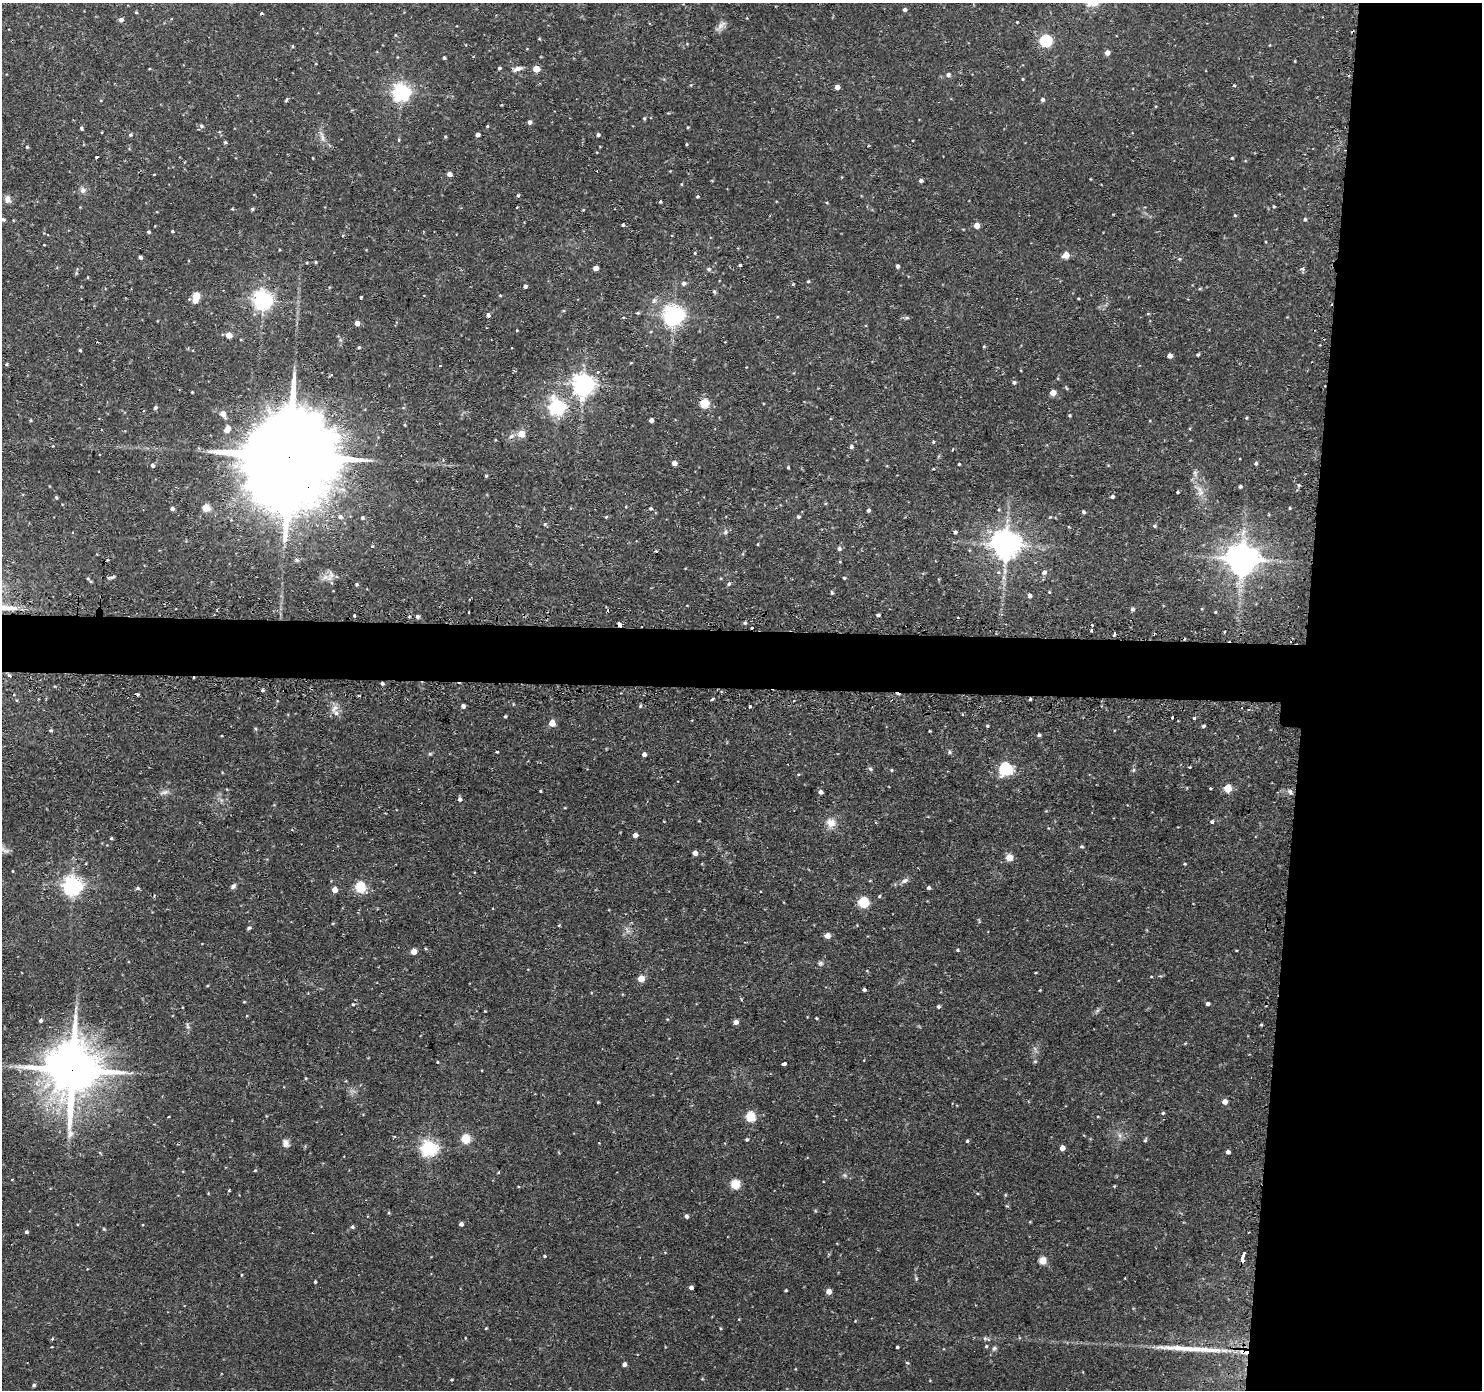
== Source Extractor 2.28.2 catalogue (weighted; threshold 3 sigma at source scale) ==
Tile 6 of 3 x 3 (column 3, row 2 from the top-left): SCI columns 2982-4461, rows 1516-2903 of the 4481 x 4515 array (HDU 1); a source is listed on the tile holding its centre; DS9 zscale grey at full resolution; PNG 1484 x 1392 px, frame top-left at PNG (2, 3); no overlay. Shown black and unused: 16% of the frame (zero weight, under 2 of 3 exposures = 3% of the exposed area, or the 3 px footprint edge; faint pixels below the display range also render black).
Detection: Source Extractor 2.28.2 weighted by HDU 2 'WHT'; one run over the whole footprint, this tile lists its part. Background 0.0897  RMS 0.0071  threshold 0.032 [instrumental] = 3 sigma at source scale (4.5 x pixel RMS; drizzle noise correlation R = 1.50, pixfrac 1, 0.05/0.05 arcsec/px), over >= 5 px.
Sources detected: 291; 13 cosmic-ray / hot-pixel residue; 1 long thin detection or spike segment (spike, bleed or trail) — not listed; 2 inside a brighter listed object's ellipse — not listed separately; the other 275 listed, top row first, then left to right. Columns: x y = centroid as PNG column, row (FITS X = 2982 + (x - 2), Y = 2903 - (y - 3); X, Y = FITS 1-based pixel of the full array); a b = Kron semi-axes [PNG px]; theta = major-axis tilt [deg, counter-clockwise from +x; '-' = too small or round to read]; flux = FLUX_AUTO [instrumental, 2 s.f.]
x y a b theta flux
905 10 4 4 - 1.7
136 12 4 4 - 0.72
121 20 5 4 - 2.5
1017 22 2 2 - 0.46
721 25 15 6 44 3.4
1045 41 6 5 - 93
292 46 5 3 - 0.63
1107 53 5 4 - 3.6
444 58 3 3 - 1.1
499 68 4 3 - 1.1
517 69 13 5 16 3.3
536 69 5 4 - 12
948 74 6 5 - 1.9
1023 79 4 3 - 0.65
1234 85 4 3 - 0.72
837 87 4 4 - 4.5
401 92 6 6 - 290
286 100 7 3 55 0.91
1043 100 5 5 - 1.5
644 119 4 4 - 0.85
529 122 4 4 - 2.2
201 126 5 4 - 1.3
487 126 3 3 - 0.65
81 128 4 3 - 1
130 135 5 5 - 1.1
478 135 4 4 - 3.5
598 135 4 4 - 1.4
322 137 13 5 -74 3.4
445 137 4 4 - 0.72
399 140 5 3 - 0.68
225 142 4 4 - 0.96
686 144 4 3 - 0.61
27 147 4 4 - 0.82
1232 158 4 3 - 0.58
154 174 3 2 - 0.48
449 174 4 4 - 4.5
921 181 4 4 - 1.9
83 190 8 7 - 2.7
518 195 4 4 - 0.83
697 196 4 3 - 0.78
8 199 10 7 -80 3
660 202 4 3 - 0.87
1274 206 4 3 - 0.77
517 207 2 2 - 0.4
232 209 4 3 - 0.65
252 209 5 4 - 0.85
1235 215 4 3 - 0.81
3 219 5 5 - 1.1
1305 219 4 4 - 1
623 225 3 3 - 0.96
977 226 4 4 - 7.1
172 231 4 3 - 0.8
149 232 4 4 - 0.98
695 253 4 3 - 0.63
1066 255 5 5 - 8.4
140 257 4 3 - 1.8
1179 259 5 4 - 0.96
315 262 5 3 - 0.68
740 265 3 3 - 0.88
897 266 4 4 - 1.8
596 268 4 4 - 5.2
1302 268 6 6 - 1.4
709 269 6 5 - 1.4
808 281 4 4 - 0.75
684 283 6 5 - 2
793 284 4 3 - 0.58
525 286 4 4 - 1.7
1200 289 6 4 2 0.78
714 291 6 4 -62 1.1
500 295 5 3 - 0.55
196 296 6 5 - 22
1078 298 4 2 - 0.55
263 300 6 6 - 360
638 313 5 4 - 0.86
488 315 4 4 - 2.2
673 316 7 6 - 430
906 318 7 4 0 1.2
357 323 4 4 - 4.4
517 330 3 3 - 0.62
229 335 5 5 - 7.9
984 346 5 3 - 0.62
359 347 4 3 - 0.87
80 350 4 3 - 0.89
1198 355 4 3 - 0.93
1169 356 4 4 - 3.1
6 364 4 4 - 0.7
598 372 4 4 - 0.99
1014 382 5 5 - 1.3
583 385 7 7 - 480
1053 393 4 4 - 6.9
581 399 7 5 66 7
704 403 5 5 - 33
155 407 5 5 - 1.4
556 407 7 6 - 220
223 414 6 5 - 6.4
1069 415 4 4 - 0.78
1246 418 4 3 - 0.79
651 420 4 4 - 2.9
227 429 7 5 57 7.2
521 434 5 5 - 11
933 442 5 4 - 0.85
851 447 5 4 - 1.5
953 449 3 2 - 0.9
289 458 52 20 84 22000
1239 459 2 2 - 0.81
674 463 4 4 - 5.2
1256 463 5 5 - 1.2
959 464 3 3 - 0.65
152 466 4 4 - 1.7
788 467 3 3 - 0.63
1195 473 7 4 -72 1.6
486 476 4 3 - 0.8
1299 485 4 4 - 0.94
1240 487 4 4 - 1.1
1178 492 3 3 - 0.84
1201 492 10 8 -5 3.9
1112 496 3 3 - 1.4
56 497 5 4 - 0.75
206 508 5 5 - 23
650 508 4 4 - 1.1
1290 508 3 3 - 0.66
172 509 4 3 - 2
868 510 4 3 - 1.5
1083 512 4 4 - 1.2
340 517 6 6 - 2.2
606 517 5 3 - 0.7
798 517 5 5 - 1
1050 517 4 3 - 0.54
362 518 4 4 - 1.1
545 524 5 4 - 0.89
1155 526 5 4 - 1
725 532 7 5 77 1.8
955 532 4 4 - 1.5
758 544 4 2 - 0.58
1006 544 8 8 - 1100
372 546 4 3 - 0.83
839 549 5 5 - 1.8
1242 559 10 8 8 1400
107 560 4 3 - 0.48
1044 572 5 5 - 2.4
112 577 9 3 13 1.4
844 578 4 3 - 0.79
88 579 5 3 - 0.65
356 584 4 3 - 0.99
729 584 6 4 50 1.3
1049 592 4 4 - 0.6
832 593 5 4 - 0.92
1029 596 5 4 - 2.3
1132 609 5 4 - 1.3
469 612 3 2 - 1.2
1215 612 3 3 - 0.63
878 615 4 3 - 1.7
354 616 3 3 - 1.5
417 616 5 5 - 1.3
745 623 5 4 - 1.1
619 625 4 4 - 14
751 628 3 3 - 5.1
1092 630 4 3 - 2.2
1114 634 4 3 - 3.7
9 675 6 3 -20 0.94
382 683 4 3 - 1.3
262 690 4 4 - 0.98
712 699 3 3 - 1.8
1030 699 3 3 - 2.4
463 706 4 4 - 2.4
640 706 5 3 - 0.77
749 706 3 3 - 10
334 708 14 7 56 4
505 716 3 3 - 0.86
1172 717 4 2 - 1.3
1194 718 3 3 - 1.2
552 723 5 5 - 9.5
987 726 4 3 - 0.79
1203 726 4 3 - 1.1
50 731 4 4 - 1.1
1039 735 4 4 - 1.3
497 752 3 3 - 0.72
949 752 5 5 - 1.2
430 754 5 5 - 0.98
644 754 4 4 - 2.7
1190 767 3 2 - 1
870 769 6 5 - 1.2
1005 769 11 11 - 28
891 770 4 4 - 0.82
1133 770 6 4 71 1
1210 788 3 2 - 0.9
1228 788 5 5 - 19
540 791 3 3 - 0.62
164 792 13 5 13 2.7
821 792 4 4 - 2.5
1290 792 7 4 -60 1.5
460 799 5 4 - 1.8
1212 822 5 4 - 1
831 823 13 12 - 6.7
635 835 4 4 - 4.1
111 838 4 3 - 0.81
1081 846 5 5 - 1
5 850 12 5 -16 2.8
695 853 4 4 - 4.9
1009 857 5 5 - 14
1185 864 3 3 - 0.71
904 881 11 6 26 2.5
72 886 7 6 - 340
233 886 7 6 - 1.7
360 887 5 5 - 53
138 888 5 4 - 1.2
929 888 4 4 - 1.5
334 890 4 4 - 6.3
879 896 5 4 - 0.76
863 902 5 5 - 54
559 925 4 3 - 0.64
249 928 4 4 - 1.4
827 936 5 4 - 6.3
957 950 4 3 - 0.78
414 951 5 4 - 7.1
820 963 7 5 -14 1.4
641 979 5 4 - 11
864 990 3 3 - 1.4
353 1004 4 3 - 0.77
1207 1004 4 3 - 1.8
938 1006 4 4 - 1.2
485 1011 3 3 - 0.47
816 1018 3 3 - 0.63
41 1020 5 4 - 1.5
735 1022 4 4 - 4.1
1261 1025 5 3 - 0.71
188 1026 9 4 -68 1.6
1035 1061 5 5 - 0.91
438 1062 4 3 - 0.5
784 1064 3 3 - 9
72 1070 18 14 86 4200
598 1102 4 3 - 0.62
1225 1102 5 4 - 4.8
1163 1113 4 4 - 0.9
168 1116 3 3 - 0.84
750 1116 5 5 - 41
466 1138 5 5 - 35
747 1140 4 3 - 1
1145 1140 5 3 - 0.76
967 1141 4 4 - 0.85
285 1143 10 8 -78 3.2
429 1148 6 6 - 220
1062 1148 4 4 - 5.3
1228 1152 4 4 - 2.5
735 1184 5 5 - 39
1114 1186 4 4 - 0.59
229 1191 3 3 - 0.87
208 1194 4 3 - 0.54
686 1216 5 4 - 1.9
461 1224 4 4 - 2.5
352 1227 5 5 - 1.3
104 1229 4 4 - 0.73
26 1232 4 4 - 1.2
1244 1254 5 3 - 2.3
544 1256 4 3 - 0.72
1043 1260 8 8 - 4.8
1242 1260 4 3 - 5.8
242 1275 4 3 - 0.53
916 1278 6 4 -74 0.95
1125 1278 2 2 - 0.63
315 1282 3 3 - 0.85
691 1287 4 4 - 2.3
786 1290 3 2 - 0.84
829 1292 4 4 - 6.4
486 1328 4 3 - 0.59
985 1338 5 5 - 1
52 1339 4 3 - 0.98
986 1346 4 4 - 0.78
52 1347 3 2 - 0.87
897 1347 3 3 - 0.99
994 1348 7 5 72 1.5
907 1363 5 3 - 0.72
624 1364 4 4 - 2.5
451 1380 3 3 - 0.74
34 1385 4 4 - 1.2
Overlapping masked pixels (flux is a lower limit): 6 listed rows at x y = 289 458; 619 625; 751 628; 1030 699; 72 1070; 1242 1260